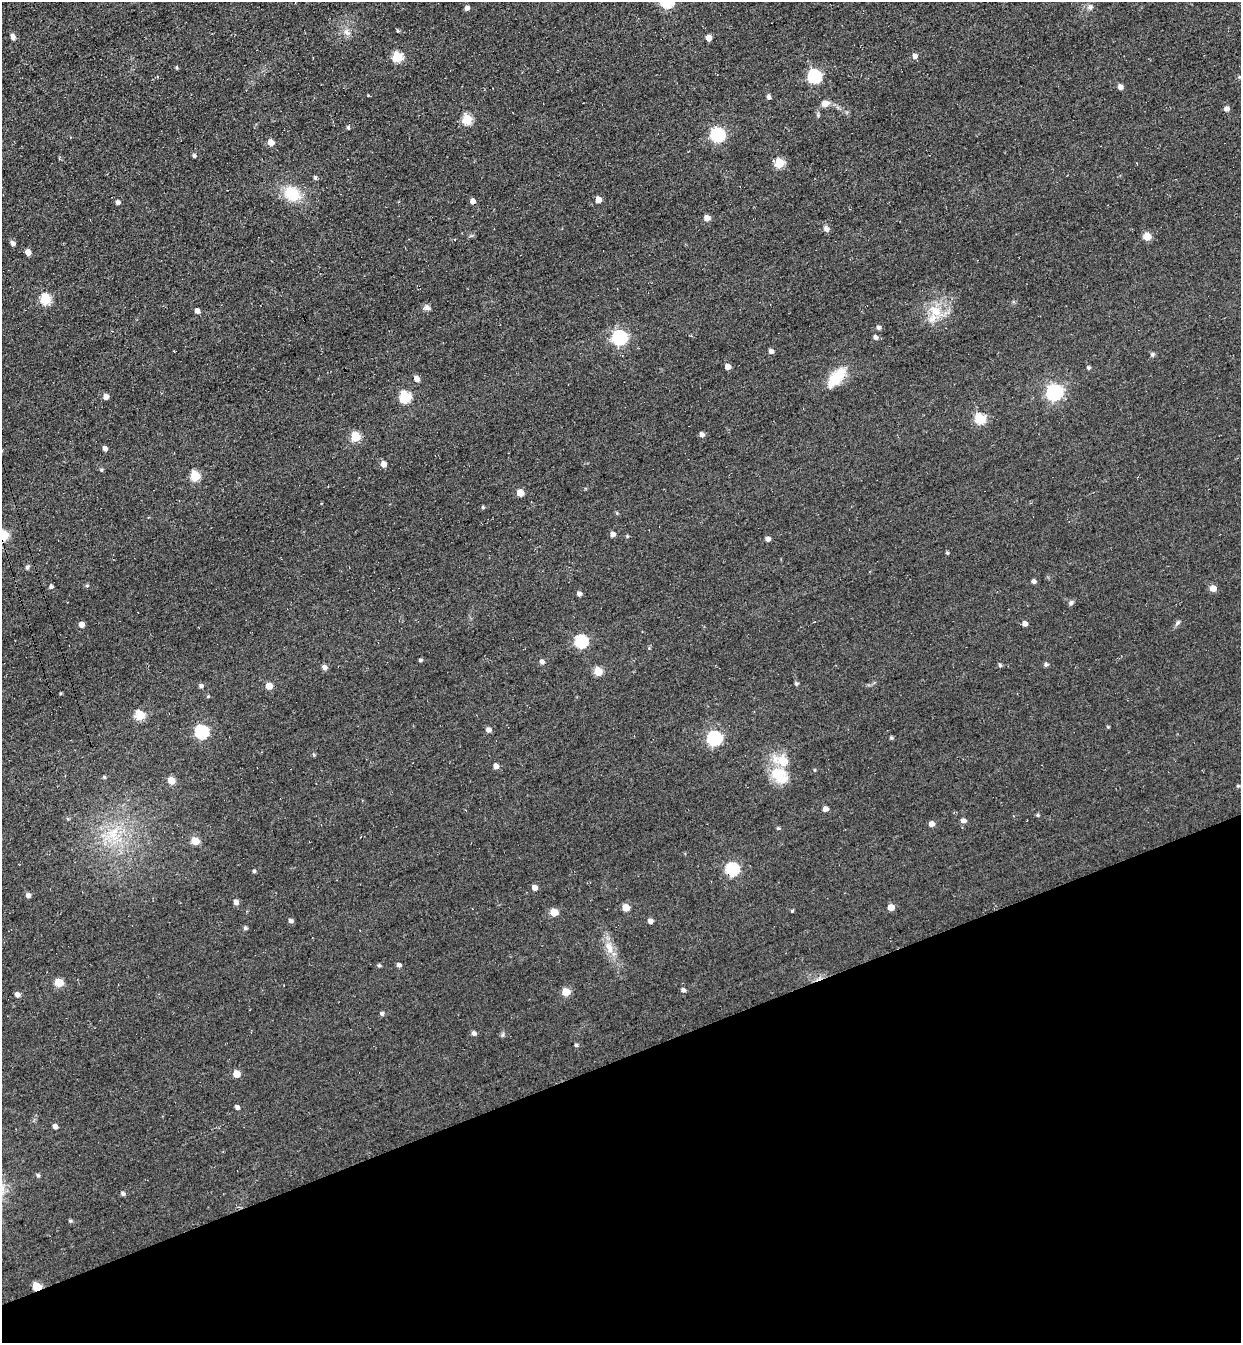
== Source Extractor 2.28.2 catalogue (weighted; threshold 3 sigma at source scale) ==
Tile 14 of 4 x 4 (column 2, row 4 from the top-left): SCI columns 1551-2789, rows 64-1404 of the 5451 x 5491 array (HDU 1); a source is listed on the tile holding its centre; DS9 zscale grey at full resolution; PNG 1243 x 1345 px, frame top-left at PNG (2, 2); no overlay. Shown black and unused: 21% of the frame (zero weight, under 3 of 4 exposures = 7% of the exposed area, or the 3 px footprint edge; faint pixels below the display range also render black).
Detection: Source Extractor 2.28.2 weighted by HDU 2 'WHT'; one run over the whole footprint, this tile lists its part. Background 0.0477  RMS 0.017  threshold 0.0769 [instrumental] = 3 sigma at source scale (4.5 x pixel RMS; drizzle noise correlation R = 1.50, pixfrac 1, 0.05/0.05 arcsec/px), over >= 5 px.
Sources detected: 134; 2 inside a brighter listed object's ellipse — not listed separately; the other 132 listed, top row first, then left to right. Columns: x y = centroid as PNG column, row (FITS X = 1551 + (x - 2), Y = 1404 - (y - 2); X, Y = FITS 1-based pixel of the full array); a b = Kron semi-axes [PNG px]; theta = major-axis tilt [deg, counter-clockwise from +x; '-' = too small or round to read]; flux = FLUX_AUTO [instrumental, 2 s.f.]
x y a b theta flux
1090 7 8 6 25 6
467 8 5 4 - 8
398 31 4 4 - 2.3
347 32 12 7 -51 9.2
12 37 6 5 - 7.2
709 38 5 4 - 13
915 56 6 5 - 7.3
397 57 6 5 - 89
176 68 4 4 - 2.1
814 76 6 6 - 220
1120 87 5 4 - 9.4
368 95 4 3 - 1.3
769 97 4 4 - 5.3
825 103 9 7 16 12
1226 108 6 5 - 6.1
467 119 6 5 - 88
348 128 4 3 - 2.7
717 135 6 6 - 260
271 142 5 4 - 21
194 156 4 4 - 3
779 163 5 5 - 75
315 178 5 4 - 3.8
292 194 19 14 -31 54
598 200 5 5 - 13
472 201 5 4 - 9.7
118 202 4 4 - 6.4
707 218 6 5 - 13
826 229 8 6 -58 6.4
1147 236 5 5 - 37
12 243 4 4 - 6.8
28 252 5 4 - 14
45 299 6 5 - 110
427 307 8 6 -23 6.9
197 311 5 4 - 8.2
934 313 28 15 69 43
878 327 5 5 - 4.5
619 337 7 6 - 310
875 337 6 5 - 4.3
771 351 5 5 - 6.4
1152 354 6 6 - 3.1
727 367 5 5 - 12
1088 368 4 4 - 3.3
837 377 29 13 49 46
417 379 5 5 - 12
1054 392 7 7 - 450
106 397 5 4 - 12
405 397 6 6 - 120
980 419 6 5 - 110
701 434 5 5 - 6.8
356 437 5 5 - 66
105 448 4 4 - 7.6
383 464 5 5 - 13
101 470 5 4 - 2.4
195 476 6 5 - 79
520 493 5 5 - 27
483 507 4 3 - 2.4
617 513 5 4 - 1.8
613 534 5 5 - 7.4
3 535 6 5 - 84
627 536 4 4 - 2.1
768 539 5 4 - 7.2
947 553 4 3 - 2.2
27 567 6 5 - 3.6
1034 581 5 5 - 4.9
51 586 5 5 - 4.1
1213 588 5 5 - 18
579 594 4 4 - 6
1071 603 7 5 51 3.6
1177 623 8 6 45 4.2
81 624 5 5 - 11
1025 624 5 5 - 8.1
581 641 6 6 - 180
420 660 4 4 - 3.1
542 662 5 5 - 5.7
1000 665 5 4 - 3.1
1046 665 5 4 - 4.5
324 667 6 5 - 7.2
598 671 5 5 - 43
796 684 5 4 - 3.1
201 686 5 4 - 4.5
269 686 5 5 - 20
208 696 5 4 - 1.8
139 715 6 5 - 83
1108 727 4 3 - 2
488 730 6 5 - 6.8
201 732 7 6 - 200
714 738 7 6 - 300
891 738 5 4 - 2.5
314 755 5 4 - 2.2
496 766 5 5 - 10
780 776 23 16 -40 48
104 777 4 4 - 2.2
171 780 5 5 - 24
1238 786 5 4 - 2.1
825 809 4 4 - 10
1037 815 5 4 - 2.3
68 819 5 4 - 2
963 821 5 5 - 7.9
931 824 5 5 - 11
778 828 4 4 - 2.8
115 831 36 13 80 59
195 841 5 5 - 36
732 869 6 6 - 210
254 871 4 4 - 3
534 887 5 5 - 11
28 895 5 5 - 6.2
236 902 5 5 - 9
626 907 5 5 - 26
891 907 5 5 - 19
792 911 4 4 - 2.1
554 912 5 5 - 32
291 921 5 5 - 5.3
650 921 5 4 - 8.4
245 928 5 4 - 3.5
609 947 19 9 -68 21
379 965 5 4 - 3
399 965 5 4 - 6
59 982 5 5 - 49
683 990 5 5 - 4.7
566 992 5 5 - 37
17 995 5 5 - 7.9
382 1013 5 5 - 4
474 1033 5 5 - 5.5
503 1035 6 4 89 2.7
576 1045 4 3 - 3
236 1074 5 5 - 23
237 1107 4 4 - 5.7
55 1126 4 4 - 7.7
38 1175 5 4 - 3
123 1193 5 5 - 3.7
70 1221 5 4 - 2.6
37 1287 5 5 - 53
Overlapping masked pixels (flux is a lower limit): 2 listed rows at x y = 3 535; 37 1287
Isophote crosses this tile's border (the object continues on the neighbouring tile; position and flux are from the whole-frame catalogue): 1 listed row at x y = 3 535